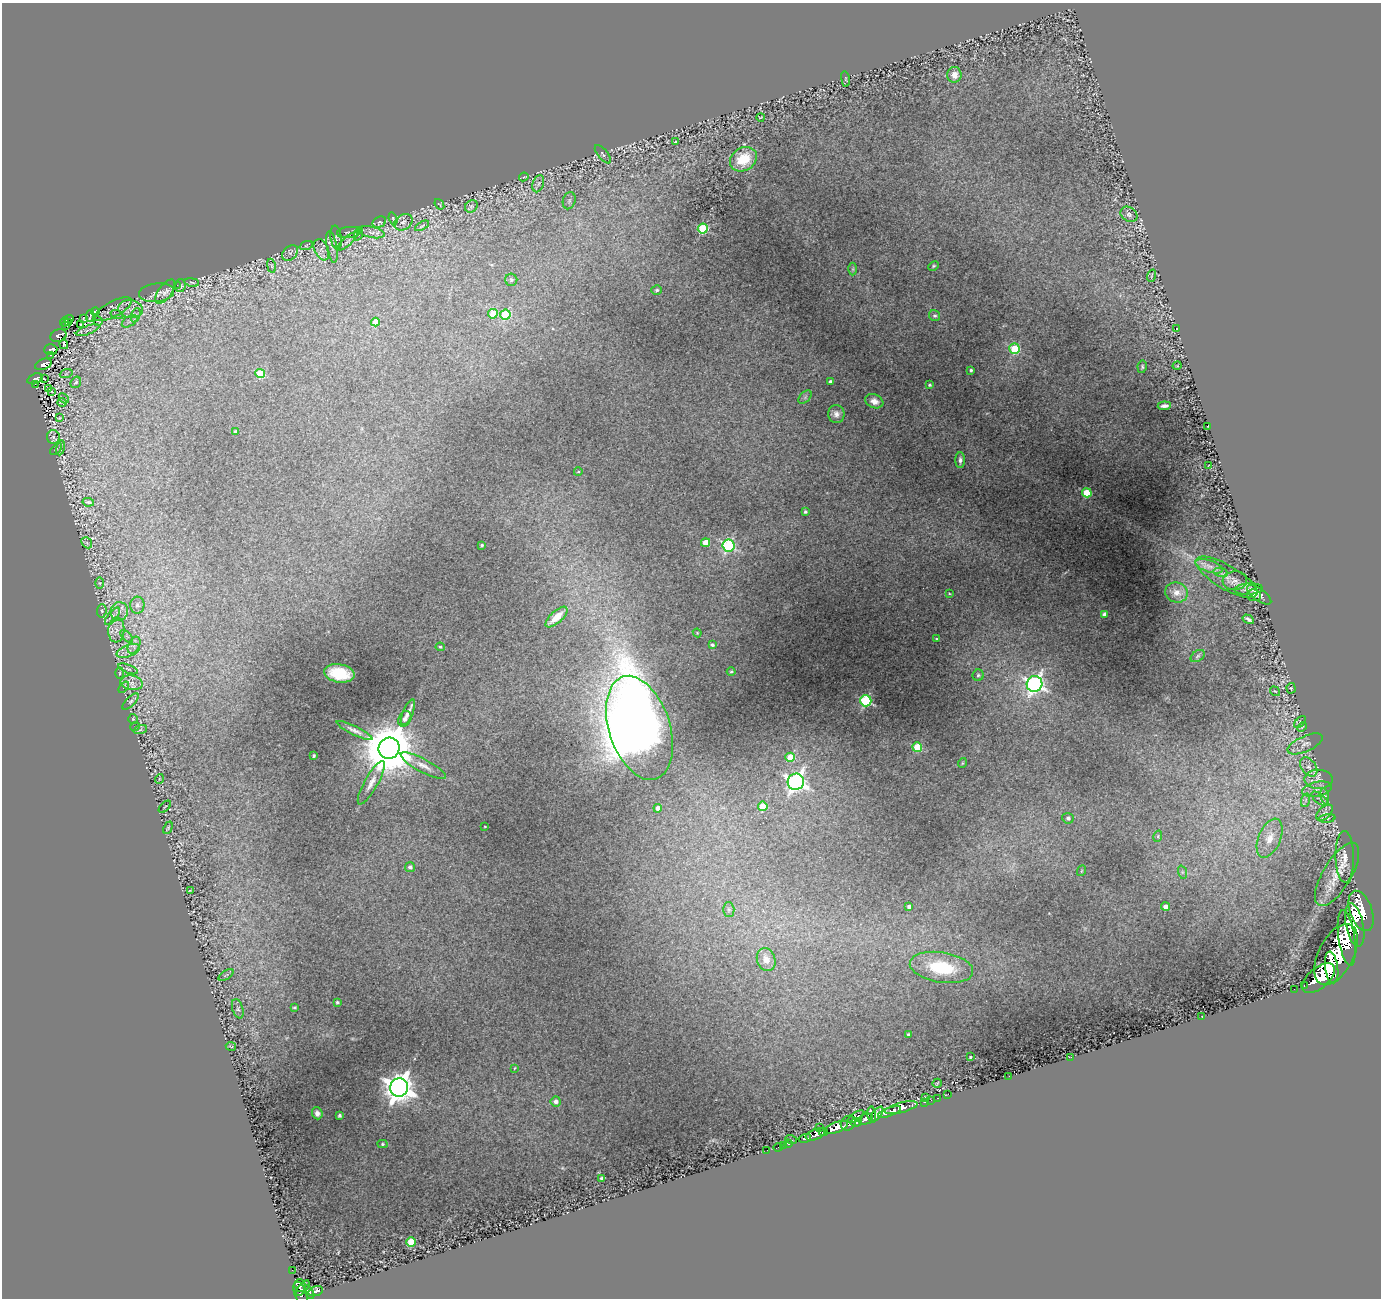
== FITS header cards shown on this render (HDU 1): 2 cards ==
NAXIS1  =                 1379
NAXIS2  =                 1296

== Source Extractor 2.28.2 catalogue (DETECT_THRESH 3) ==
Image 1379 x 1296 px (HDU 1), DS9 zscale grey, 1 PNG px = 1 image px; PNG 1383 x 1300 px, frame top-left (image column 1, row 1296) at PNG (2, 3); each listed source drawn as its Kron ellipse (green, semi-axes under 4 px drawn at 4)
Background 0.93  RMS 0.016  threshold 0.0481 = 3 sigma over >= 5 px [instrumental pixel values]
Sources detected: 239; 1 with non-positive FLUX_AUTO (blend fragments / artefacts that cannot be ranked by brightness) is neither listed nor drawn; the other 238 listed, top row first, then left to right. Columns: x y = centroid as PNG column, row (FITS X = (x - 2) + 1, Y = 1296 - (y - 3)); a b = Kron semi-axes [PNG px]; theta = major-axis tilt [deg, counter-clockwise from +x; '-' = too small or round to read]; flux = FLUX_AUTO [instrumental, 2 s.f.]
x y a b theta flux
954 75 8 7 - 8.4
845 79 8 4 -82 1.2
761 117 4 2 - 0.81
675 142 3 2 - 1.1
603 154 11 5 -50 2.4
743 159 14 11 32 29
524 177 4 3 - 0.91
538 184 9 5 71 3.1
569 201 9 6 75 2.9
439 204 6 2 -53 0.83
471 206 7 5 43 2.2
1129 214 9 7 -35 3.7
393 219 6 2 -71 1.1
379 222 7 5 26 1.4
403 222 10 7 34 4.3
422 226 8 2 30 1.2
703 229 5 5 - 84
349 232 12 5 6 3.7
371 232 14 5 -11 4.9
358 234 7 4 71 2.1
336 238 12 5 -82 2.9
347 241 13 4 42 3.2
306 246 7 4 19 2
332 247 16 5 -80 4.8
321 250 11 7 -66 5.4
290 253 9 6 45 3.6
271 266 7 3 -80 1.6
934 266 5 3 - 1.2
853 269 6 4 89 1.4
1151 276 6 2 71 0.98
511 280 6 6 - 2
192 282 7 3 -9 1.1
177 285 3 2 - 1.2
180 285 6 5 - 2
657 290 5 4 - 2.2
165 292 14 6 53 5.3
156 293 17 9 7 7.9
113 309 21 7 28 4.1
131 309 12 9 -7 8.7
95 311 4 3 - 0.98
493 314 5 5 - 25
117 315 6 4 -18 1.7
136 315 7 4 71 2.5
505 315 5 5 - 52
90 316 6 2 77 0.52
935 316 6 5 - 1.9
69 319 5 2 - 44
84 319 3 2 - 1.1
98 321 5 2 - 1.2
130 321 8 5 31 3.6
64 322 4 2 - 38
68 322 4 3 - 40
375 322 4 4 - 17
81 324 3 2 - 5.6
66 326 3 3 - 16
1177 328 2 2 - 0.66
87 330 12 3 20 4.2
58 336 8 6 23 220
64 344 5 3 - 1.1
1015 349 5 5 - 64
51 350 6 5 - 160
51 355 3 2 - 27
43 364 8 5 21 170
1177 366 4 3 - 0.88
1142 367 6 4 80 1.6
971 370 3 3 - 1.9
66 374 6 4 19 1.6
260 374 5 4 - 54
35 379 8 5 18 210
44 379 3 2 - 0.58
830 381 3 3 - 2.3
76 382 6 5 - 2.3
35 384 2 2 - 14
930 385 3 3 - 1.8
48 388 4 3 - 0.72
52 391 3 2 - 0.53
805 397 8 5 46 2.2
64 398 6 2 -45 0.81
874 401 9 6 -21 6.9
62 402 4 3 - 1.4
1164 406 6 3 5 3.5
836 414 9 8 - 5.5
59 418 4 3 - 0.59
1208 426 3 2 - 0.6
235 432 3 3 - 2.1
53 437 7 6 - 2.2
61 448 7 3 81 1.4
56 449 7 2 45 0.82
960 460 8 5 90 3.5
1209 465 4 2 - 0.7
578 472 4 3 - 0.88
1087 493 5 4 - 44
88 502 5 3 - 1.4
805 512 3 3 - 1.8
87 543 6 4 -46 1.9
706 543 4 4 - 20
482 545 3 3 - 1.3
728 545 6 6 - 150
1209 566 14 6 -18 6.8
1221 572 7 4 -10 2.6
1226 577 35 12 -30 17
1235 581 12 9 4 5.7
100 583 5 4 - 0.93
1249 589 14 5 3 5
1177 592 11 10 - 8.4
949 593 4 3 - 0.98
1254 595 7 6 - 1.8
1259 595 14 6 -36 5.4
137 605 8 7 - 4.6
102 611 7 4 85 2
119 611 9 8 - 7.2
1104 614 4 3 - 3.9
113 616 10 5 53 4
556 617 14 6 42 16
1248 619 6 3 -31 2.5
116 630 12 8 86 8
697 633 4 4 - 1.2
127 636 8 3 -45 1.6
937 639 3 3 - 1.3
134 645 9 5 65 4.4
712 645 4 3 - 2.4
440 647 4 4 - 1.7
128 651 12 6 20 6.1
1198 656 8 5 36 2.2
128 669 10 3 -20 2.4
731 672 4 3 - 0.98
120 673 5 3 - 1.2
339 673 15 9 -9 40
978 675 6 5 - 2.2
132 683 11 7 -8 8
1035 684 8 7 - 370
124 687 6 3 53 1.3
1291 688 5 4 - 1
1275 691 5 3 - 0.94
131 701 10 4 45 2.9
866 701 6 5 - 130
408 712 14 5 67 5.6
133 719 5 5 - 1.4
405 719 8 6 61 4.1
1300 722 7 4 47 1.6
135 727 5 3 - 1
1302 727 5 3 - 1
639 728 54 30 -72 2200
140 730 7 4 19 2.1
355 731 20 4 -26 5.6
1305 744 19 7 24 7.6
917 747 5 4 - 40
389 748 11 10 - 6600
313 756 3 3 - 2
790 757 4 4 - 33
962 763 5 3 - 0.9
423 766 25 6 -28 9.7
1309 767 11 7 -52 6.8
159 779 5 3 - 0.9
1319 779 14 9 -1 8.8
796 782 8 8 - 460
371 783 24 6 61 9.5
1317 789 15 7 11 7.3
1325 796 8 4 -81 2.7
1320 799 10 4 -38 3.6
1306 800 7 4 71 2.3
763 806 5 4 - 38
165 807 7 3 44 1.1
658 808 4 4 - 5.3
1325 813 10 6 45 4.2
1068 818 6 5 - 2.9
1327 818 8 4 8 2.3
485 826 3 2 - 0.7
168 828 6 3 66 1.2
1158 836 6 3 73 1.2
1270 838 21 11 67 16
1345 857 26 9 -89 12
410 867 5 5 - 3.6
1081 871 5 3 - 1
1182 872 7 4 -72 2
1337 874 36 14 59 26
190 891 3 2 - 0.87
909 907 4 4 - 4.1
1166 907 4 4 - 5.5
729 909 7 5 -88 2.6
1361 911 21 11 -70 5100
1355 925 22 8 -78 4600
1347 938 28 8 -82 5800
1336 954 33 17 62 13000
766 960 12 9 -70 9.9
941 967 32 15 -9 64
1332 967 16 6 -82 4100
226 975 8 3 32 2
1318 978 19 10 40 5800
1304 986 3 2 - 23
1294 989 2 2 - 11
337 1002 4 4 - 1.9
294 1008 3 3 - 1.7
238 1009 10 5 -73 3.5
1202 1017 2 2 - 0.55
908 1034 3 3 - 1.2
231 1046 5 2 - 1.1
970 1057 3 3 - 1.4
1071 1057 3 2 - 7.8
515 1068 4 2 - 0.76
1009 1076 2 2 - 7.3
937 1083 5 2 - 1
399 1087 9 9 - 1400
948 1094 2 2 - 14
925 1097 3 2 - 74
937 1098 3 2 - 25
931 1100 2 2 - 18
556 1101 5 5 - 4.4
924 1102 3 2 - 29
901 1108 16 5 15 1900
889 1112 12 4 20 1400
317 1113 6 5 - 4.2
877 1114 9 4 54 470
340 1115 3 3 - 2.4
872 1115 8 3 -84 520
856 1117 9 3 33 290
866 1119 7 5 14 850
856 1122 5 3 - 410
848 1123 8 7 - 1000
820 1127 2 2 - 24
836 1127 12 5 20 2400
823 1132 4 4 - 580
816 1134 10 5 22 1400
805 1138 6 3 14 280
791 1140 6 2 -19 26
383 1144 5 4 - 1.5
788 1144 4 3 - 57
783 1145 2 2 - 9.9
778 1147 5 3 - 28
767 1150 2 2 - 5.3
601 1178 3 3 - 1.9
411 1242 5 4 - 40
292 1270 2 2 - 7.7
300 1286 6 5 - 460
303 1288 9 4 53 400
316 1291 7 5 18 280
309 1292 7 3 -62 410
301 1294 13 6 -69 540
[1 non-positive-flux detection neither listed nor drawn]